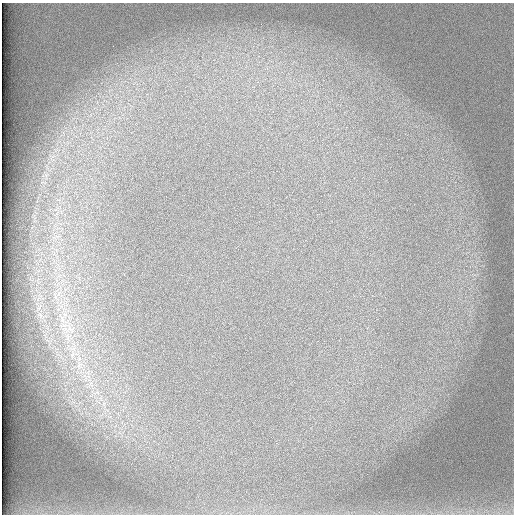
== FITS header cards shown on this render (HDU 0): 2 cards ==
NAXIS1  =                  512 /
NAXIS2  =                  512 /

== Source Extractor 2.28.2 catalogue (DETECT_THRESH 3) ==
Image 512 x 512 px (HDU 0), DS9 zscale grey, 1 PNG px = 1 image px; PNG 516 x 516 px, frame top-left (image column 1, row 512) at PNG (2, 3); no overlay
Background 100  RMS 3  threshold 9.08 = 3 sigma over >= 5 px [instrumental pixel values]
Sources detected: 3; all 3 listed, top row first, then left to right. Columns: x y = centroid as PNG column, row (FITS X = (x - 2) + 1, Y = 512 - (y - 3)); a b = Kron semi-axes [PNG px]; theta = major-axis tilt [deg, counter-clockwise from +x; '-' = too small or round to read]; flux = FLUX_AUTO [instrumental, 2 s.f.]
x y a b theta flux
68 338 9 5 -66 1000
72 354 10 3 69 560
79 365 9 6 66 1000